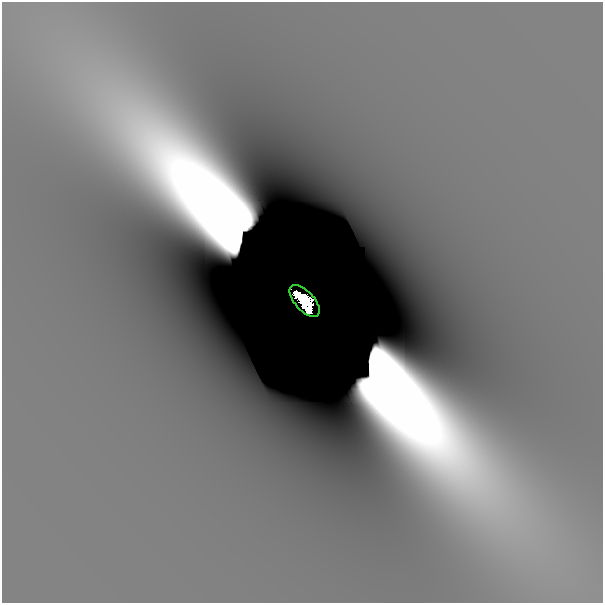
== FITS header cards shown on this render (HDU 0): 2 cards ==
NAXIS1  =                  601
NAXIS2  =                  601

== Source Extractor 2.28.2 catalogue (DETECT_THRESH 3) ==
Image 601 x 601 px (HDU 0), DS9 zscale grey, 1 PNG px = 1 image px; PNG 605 x 605 px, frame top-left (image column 1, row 601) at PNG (2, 2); each listed source drawn as its Kron ellipse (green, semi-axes under 4 px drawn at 4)
Background -1.39e-10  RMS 6.7e-11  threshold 2.02e-10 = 3 sigma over >= 5 px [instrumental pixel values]
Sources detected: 3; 2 with non-positive FLUX_AUTO (blend fragments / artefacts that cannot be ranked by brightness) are neither listed nor drawn; the other 1 listed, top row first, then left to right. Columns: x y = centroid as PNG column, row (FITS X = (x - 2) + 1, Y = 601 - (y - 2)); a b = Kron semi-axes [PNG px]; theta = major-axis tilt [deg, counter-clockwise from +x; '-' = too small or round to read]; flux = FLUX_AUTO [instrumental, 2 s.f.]
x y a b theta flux
305 301 20 9 -48 5.7
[2 non-positive-flux detections neither listed nor drawn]